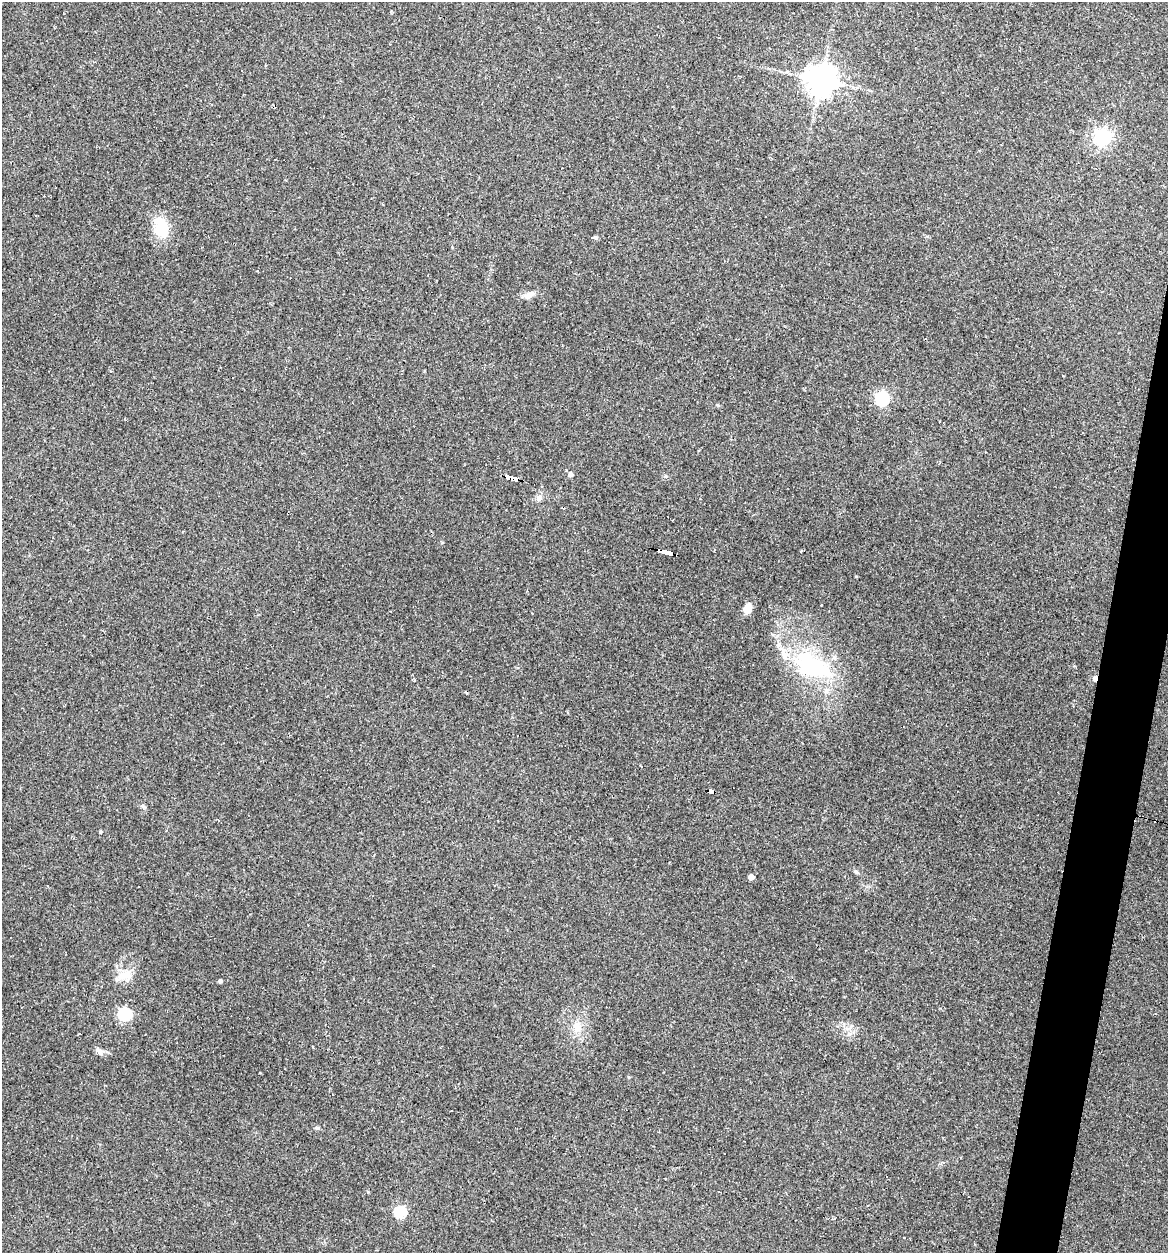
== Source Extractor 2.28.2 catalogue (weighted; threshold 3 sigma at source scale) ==
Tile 10 of 4 x 4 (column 2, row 3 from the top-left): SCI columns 1287-2452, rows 1252-2502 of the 5029 x 5032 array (HDU 1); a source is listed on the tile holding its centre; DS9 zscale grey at full resolution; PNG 1170 x 1255 px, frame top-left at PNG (2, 2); no overlay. Shown black and unused: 3% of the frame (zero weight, under 2 of 3 exposures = <1% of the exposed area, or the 3 px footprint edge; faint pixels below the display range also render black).
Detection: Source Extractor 2.28.2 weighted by HDU 2 'WHT'; one run over the whole footprint, this tile lists its part. Background 0.137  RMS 0.007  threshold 0.0314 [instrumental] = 3 sigma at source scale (4.5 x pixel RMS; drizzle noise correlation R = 1.50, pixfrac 1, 0.05/0.05 arcsec/px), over >= 5 px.
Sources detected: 32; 2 cosmic-ray / hot-pixel residue — not listed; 1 inside a brighter listed object's ellipse — not listed separately; the other 29 listed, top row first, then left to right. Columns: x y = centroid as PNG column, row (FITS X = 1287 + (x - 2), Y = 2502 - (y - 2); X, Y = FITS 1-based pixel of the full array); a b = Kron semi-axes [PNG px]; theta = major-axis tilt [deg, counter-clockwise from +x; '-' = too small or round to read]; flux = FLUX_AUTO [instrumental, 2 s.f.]
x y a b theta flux
821 80 10 9 - 960
1103 137 6 6 - 240
766 216 3 2 - 0.78
161 227 20 13 -81 22
595 237 5 4 - 1.4
529 295 15 7 24 4.1
882 398 7 6 - 100
570 474 5 5 - 3.3
512 478 13 4 -15 130
539 498 8 7 - 2.5
800 551 3 2 - 1
665 553 14 3 -15 160
821 605 3 3 - 0.69
747 609 11 8 74 6.8
812 666 59 31 -23 68
1095 678 4 3 - 7.7
641 766 2 2 - 0.63
711 792 6 3 -10 41
100 832 4 3 - 0.84
856 872 6 5 - 1.1
751 877 4 4 - 5.7
128 975 13 7 -85 4.5
220 981 4 4 - 1.6
124 1014 6 6 - 95
577 1027 16 7 -79 5.8
99 1052 13 6 -41 2.7
317 1128 7 3 -1 1
400 1212 6 5 - 55
904 1238 3 2 - 0.62
Overlapping masked pixels (flux is a lower limit): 4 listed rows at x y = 512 478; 665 553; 1095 678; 711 792
Unlisted compact peaks at least as high as the median listed source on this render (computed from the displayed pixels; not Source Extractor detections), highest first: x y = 143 806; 856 576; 666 476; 368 1192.